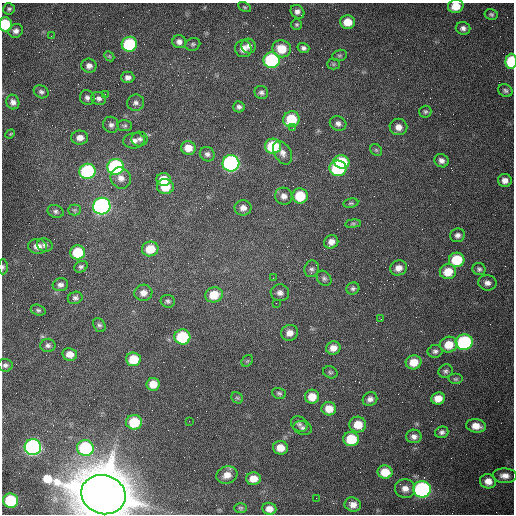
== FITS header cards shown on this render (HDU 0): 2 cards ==
NAXIS1  =                  512 /fastest changing axis
NAXIS2  =                  512 /next to fastest changing axis

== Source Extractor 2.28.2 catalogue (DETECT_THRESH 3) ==
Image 512 x 512 px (HDU 0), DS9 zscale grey, 1 PNG px = 1 image px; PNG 516 x 516 px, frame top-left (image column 1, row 512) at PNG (2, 3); each listed source drawn as its Kron ellipse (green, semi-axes under 4 px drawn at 4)
Background 1540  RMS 24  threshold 71.6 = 3 sigma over >= 5 px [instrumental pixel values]
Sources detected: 142; all 142 listed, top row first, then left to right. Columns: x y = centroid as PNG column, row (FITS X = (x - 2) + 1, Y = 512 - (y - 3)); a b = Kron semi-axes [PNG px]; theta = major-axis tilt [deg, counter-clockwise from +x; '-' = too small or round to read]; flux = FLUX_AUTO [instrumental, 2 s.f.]
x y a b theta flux
456 6 8 6 12 2.4e+04
245 7 7 4 -27 2.3e+03
9 9 6 5 - 3.1e+03
298 12 7 6 - 6.9e+03
491 14 7 5 -11 3.3e+03
348 22 7 7 - 2.3e+04
5 24 7 6 - 8.8e+04
297 24 5 5 - 2.7e+03
463 28 7 6 - 6.6e+03
16 31 7 6 - 7.2e+03
51 36 2 2 - 1.1e+03
179 42 7 6 - 7.3e+03
129 44 8 7 - 1.3e+05
193 44 7 6 - 3.5e+03
249 46 7 7 - 8.2e+03
303 48 6 5 - 5.0e+03
243 49 8 8 - 1.3e+04
282 49 9 8 - 3.5e+04
339 55 7 5 16 2.9e+03
109 56 6 4 -44 2.2e+03
271 60 8 8 - 2.0e+05
511 61 7 5 86 7.4e+04
333 64 6 5 - 2.6e+03
89 66 7 7 - 7.9e+03
128 77 6 6 - 7.1e+03
505 90 7 6 - 4.1e+03
41 92 8 6 -29 4.5e+03
261 92 7 6 - 4.8e+03
105 94 2 2 - 9.1e+02
87 98 8 7 - 5.4e+03
98 98 8 6 -18 5.5e+03
13 102 7 6 - 7.3e+03
136 103 8 8 - 5.8e+03
239 107 6 5 - 4.8e+03
425 112 6 6 - 3.2e+03
291 119 8 7 - 6.1e+04
338 123 8 7 - 6.3e+03
111 125 8 7 - 6.0e+03
124 126 7 5 -3 3.3e+03
398 127 9 8 - 1.2e+04
293 128 3 3 - 9.9e+02
10 134 5 4 - 1.6e+03
80 138 8 7 - 1.2e+04
140 139 8 7 - 5.7e+03
134 141 11 7 8 9.1e+03
273 146 8 7 - 8.8e+04
188 148 7 6 - 1.8e+04
376 150 6 5 - 2.5e+03
283 153 13 8 -61 1.0e+04
207 154 7 7 - 5.2e+03
441 161 7 6 - 7.1e+03
341 162 8 6 -15 7.2e+04
231 163 8 8 - 4.4e+05
115 167 8 8 - 2.6e+05
338 168 8 7 - 1.2e+05
87 171 8 7 - 2.0e+05
121 178 11 10 - 1.2e+04
164 179 7 6 - 2.7e+04
505 180 7 6 - 9.3e+03
165 186 8 7 - 3.5e+04
284 196 9 8 - 8.8e+03
300 196 8 7 - 4.9e+04
351 203 7 4 9 2.7e+03
102 206 9 8 - 5.5e+05
243 208 8 7 - 9.4e+03
74 210 6 5 - 2.8e+03
56 211 8 6 -20 4.3e+03
353 224 8 4 8 2.6e+03
457 235 7 7 - 6.4e+03
331 242 7 6 - 9.7e+03
45 245 8 6 -17 5.1e+03
37 246 9 7 -6 1.3e+04
150 249 8 7 - 3.3e+04
78 252 7 7 - 6.6e+04
457 260 8 7 - 5.8e+04
3 267 7 5 90 3.0e+03
81 267 7 5 31 3.8e+03
398 268 8 7 - 1.1e+04
312 269 8 7 - 5.1e+03
479 269 6 6 - 4.1e+03
448 272 8 7 - 2.8e+04
273 278 2 2 - 8.4e+02
324 278 8 6 -48 4.3e+03
487 283 9 7 -8 8.3e+03
60 285 8 6 16 6.2e+03
353 288 6 6 - 3.9e+03
143 293 9 8 - 1.1e+04
280 293 9 8 - 7.4e+03
214 295 9 7 12 3.4e+04
75 298 7 6 - 5.0e+03
168 301 7 6 - 3.7e+03
276 303 2 2 - 1.2e+03
38 310 7 5 -18 3.4e+03
381 319 2 2 - 8.9e+02
99 325 7 5 -58 3.7e+03
290 333 8 8 - 1.2e+04
182 337 8 7 - 1.0e+05
464 342 8 7 - 2.0e+05
48 345 7 6 - 4.8e+03
449 345 9 8 - 2.9e+04
333 348 7 6 - 1.2e+04
435 351 7 6 - 4.8e+03
70 354 7 6 - 1.4e+04
133 359 7 7 - 4.2e+04
247 361 6 5 - 2.5e+03
414 362 8 7 - 2.4e+04
5 365 7 6 - 4.6e+03
446 371 7 6 - 4.1e+03
330 372 7 6 - 2.9e+03
455 379 7 5 0 3.2e+03
153 384 6 6 - 2.3e+04
279 393 7 5 -18 3.2e+03
312 397 7 7 - 2.4e+04
237 398 6 5 - 2.6e+03
438 398 7 6 - 1.8e+04
370 399 7 6 - 7.4e+03
329 409 7 6 - 2.0e+04
189 421 2 2 - 6.6e+02
134 422 8 7 - 6.0e+04
299 424 9 7 -38 4.3e+03
358 425 8 8 - 2.8e+04
476 426 10 6 -9 1.8e+04
303 428 9 6 -15 4.7e+03
442 432 7 5 19 4.9e+03
414 436 8 7 - 7.4e+03
351 439 8 7 - 5.0e+04
33 447 8 8 - 4.1e+05
85 448 8 8 - 1.6e+05
280 448 7 6 - 2.0e+04
385 472 7 6 - 3.2e+04
227 475 10 8 18 1.3e+04
505 476 12 7 -3 1.1e+04
253 479 7 6 - 1.8e+04
488 481 8 7 - 1.5e+04
405 489 10 9 - 1.3e+04
422 489 9 8 - 3.4e+05
103 495 22 19 -18 1.5e+07
316 498 2 2 - 3.6e+03
11 501 7 7 - 9.9e+04
353 505 8 7 - 1.2e+04
240 508 6 5 - 2.6e+03
269 509 7 6 - 1.3e+04
At the frame edge (FLAGS 8, measured only in part): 5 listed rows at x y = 456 6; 5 24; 511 61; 3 267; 103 495